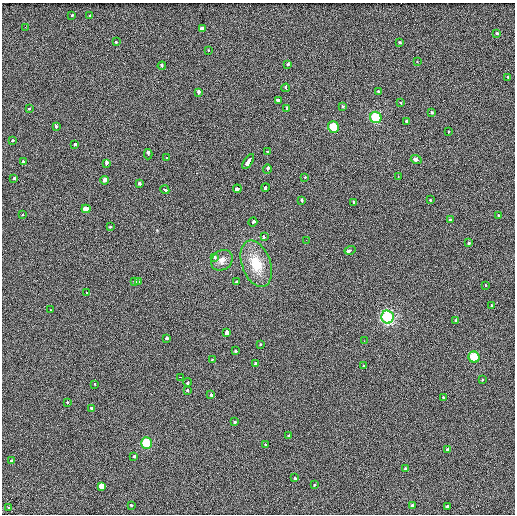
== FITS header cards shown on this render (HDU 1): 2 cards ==
NAXIS1  =                  513 / length of data axis 1
NAXIS2  =                  512 / length of data axis 2

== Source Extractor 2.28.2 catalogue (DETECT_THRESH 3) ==
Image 513 x 512 px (HDU 1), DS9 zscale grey, 1 PNG px = 1 image px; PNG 517 x 516 px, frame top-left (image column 1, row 512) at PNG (2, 3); each listed source drawn as its Kron ellipse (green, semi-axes under 4 px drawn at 4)
Background 2.62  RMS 5.3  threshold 16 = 3 sigma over >= 5 px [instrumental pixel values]
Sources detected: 102; all 102 listed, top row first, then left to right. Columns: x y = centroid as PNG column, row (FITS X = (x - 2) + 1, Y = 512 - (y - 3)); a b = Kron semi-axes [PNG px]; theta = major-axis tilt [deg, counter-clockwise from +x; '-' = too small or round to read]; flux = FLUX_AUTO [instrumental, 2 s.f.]
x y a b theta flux
72 16 3 3 - 1200
89 16 3 3 - 2000
25 27 2 2 - 2300
202 28 4 3 - 12000
497 34 3 3 - 1900
117 42 3 3 - 1500
400 42 3 3 - 1300
208 50 3 2 - 840
417 62 2 2 - 1300
288 64 3 3 - 1200
162 66 4 3 - 2900
508 77 4 3 - 2000
286 88 4 3 - 3100
378 91 3 3 - 1900
198 92 4 3 - 2700
278 100 3 3 - 3900
401 103 3 3 - 1300
342 106 3 3 - 1200
287 108 3 2 - 2200
29 109 3 2 - 1300
432 113 3 3 - 2500
376 117 6 5 - 15000
406 121 3 3 - 2400
56 127 3 3 - 2000
333 127 6 5 - 7100
449 131 3 3 - 960
12 140 3 3 - 1100
75 144 3 3 - 2000
267 152 3 2 - 1000
148 154 5 3 - 8900
166 158 3 2 - 1400
416 159 5 3 - 5200
23 162 3 3 - 3200
248 162 8 3 58 8900
106 164 4 3 - 8800
267 169 4 3 - 4000
305 177 3 2 - 890
398 177 3 2 - 960
14 178 3 3 - 2000
104 180 4 3 - 14000
139 183 3 3 - 3400
265 187 4 3 - 3500
237 189 4 3 - 8000
165 190 5 3 - 2800
430 200 3 3 - 1200
302 201 4 3 - 2100
353 202 3 3 - 3000
86 209 4 3 - 29000
22 215 3 2 - 780
498 215 3 2 - 950
450 220 3 3 - 2100
253 222 5 3 - 19000
110 227 3 3 - 1300
265 237 3 3 - 4000
306 240 2 2 - 220
468 243 3 3 - 1600
350 250 5 3 - 7700
214 257 3 3 - 2100
222 260 12 9 38 2300
256 264 24 14 -70 9800
134 281 3 3 - 1500
138 282 3 3 - 9900
236 282 3 2 - 1100
486 285 3 2 - 890
87 293 3 2 - 1600
492 305 3 3 - 1600
51 310 3 2 - 550
388 317 6 6 - 41000
455 320 3 3 - 1200
227 332 4 4 - 24000
167 338 3 3 - 2700
364 341 3 3 - 270
261 344 3 2 - 5300
235 351 3 3 - 1700
474 357 5 5 - 9500
212 359 3 3 - 1100
255 363 3 3 - 1800
364 366 3 2 - 1000
181 377 3 2 - 1200
482 380 3 2 - 1300
188 382 4 3 - 2800
95 384 3 3 - 670
188 391 3 3 - 3100
211 394 3 3 - 2400
444 397 3 3 - 1500
68 402 3 2 - 1800
92 408 3 3 - 1800
235 422 3 3 - 1200
289 436 3 2 - 840
146 443 6 5 - 11000
266 445 3 3 - 2400
447 449 3 3 - 1800
134 457 3 3 - 2600
12 461 4 3 - 9700
405 468 3 3 - 1300
295 478 4 3 - 3000
314 485 3 3 - 580
101 486 3 3 - 64000
131 505 3 3 - 880
412 505 3 3 - 2100
448 507 3 3 - 4400
9 508 3 2 - 1400